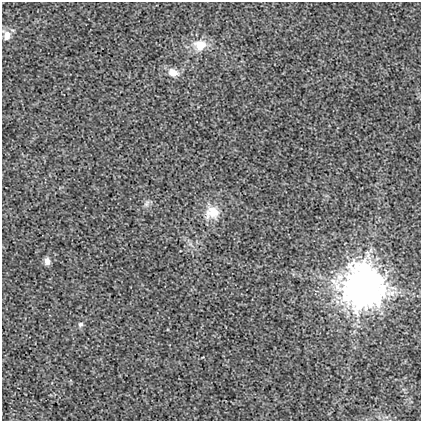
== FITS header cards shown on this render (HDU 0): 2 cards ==
NAXIS1  =                  419
NAXIS2  =                  419

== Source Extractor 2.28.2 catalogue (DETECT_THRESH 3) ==
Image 419 x 419 px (HDU 0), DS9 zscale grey, 1 PNG px = 1 image px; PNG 423 x 423 px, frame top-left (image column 1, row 419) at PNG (2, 2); no overlay
Background 0.00332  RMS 0.018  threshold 0.0535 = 3 sigma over >= 5 px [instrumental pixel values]
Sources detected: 8; all 8 listed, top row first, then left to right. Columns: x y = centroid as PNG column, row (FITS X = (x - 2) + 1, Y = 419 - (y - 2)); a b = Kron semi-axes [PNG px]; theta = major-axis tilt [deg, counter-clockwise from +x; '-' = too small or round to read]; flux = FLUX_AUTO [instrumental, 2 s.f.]
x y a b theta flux
6 35 14 10 -75 8.8
200 45 17 14 -1 22
173 73 13 9 -17 12
147 203 11 6 62 4.1
212 212 20 18 21 24
47 261 7 6 - 7.1
363 286 13 13 - 4300
80 324 7 6 - 3